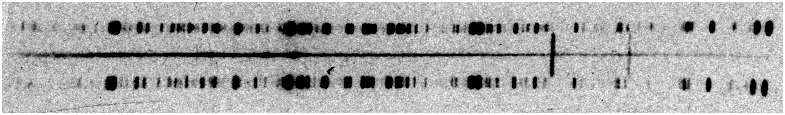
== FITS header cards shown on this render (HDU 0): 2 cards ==
NAXIS1  =                 3124
NAXIS2  =                  444

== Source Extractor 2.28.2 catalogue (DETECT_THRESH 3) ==
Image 3124 x 444 px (HDU 0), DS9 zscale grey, zoomed out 1/4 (1 PNG px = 4 x 4 image px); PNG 785 x 115 px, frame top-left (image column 1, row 441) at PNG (2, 2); no overlay
Background 27700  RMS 840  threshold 2510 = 3 sigma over >= 5 px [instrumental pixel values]
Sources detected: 15; all 15 listed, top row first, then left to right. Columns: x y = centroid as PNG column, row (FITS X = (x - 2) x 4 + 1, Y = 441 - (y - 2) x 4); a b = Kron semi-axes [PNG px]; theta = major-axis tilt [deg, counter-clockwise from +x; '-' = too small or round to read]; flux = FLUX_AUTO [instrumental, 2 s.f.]
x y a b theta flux
222 4 2 1 - 70000
514 9 2 2 - 130000
560 13 3 1 - 140000
5 22 2 2 - 190000
275 37 2 1 - 180000
511 39 2 1 - 180000
165 49 2 1 - 86000
278 61 2 1 - 140000
243 66 2 1 - 130000
272 66 2 2 - 410000
274 66 4 2 - 580000
82 69 2 1 - 130000
227 70 2 2 - 220000
267 73 2 1 - 160000
469 100 2 1 - 98000